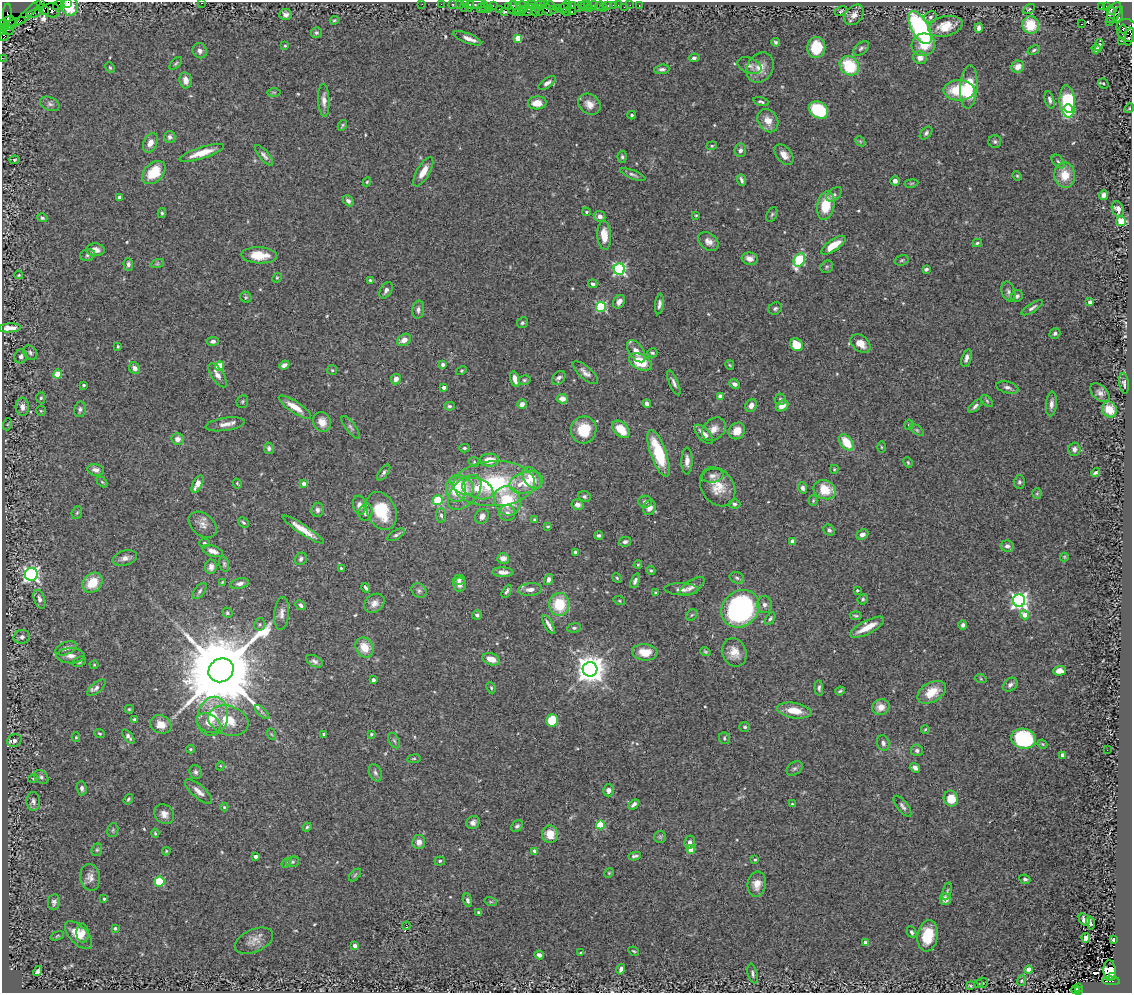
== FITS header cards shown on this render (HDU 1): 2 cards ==
NAXIS1  =                 1130
NAXIS2  =                  991

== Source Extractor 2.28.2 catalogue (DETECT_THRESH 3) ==
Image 1130 x 991 px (HDU 1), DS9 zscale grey, 1 PNG px = 1 image px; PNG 1134 x 995 px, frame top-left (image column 1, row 991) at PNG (2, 2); each listed source drawn as its Kron ellipse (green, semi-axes under 4 px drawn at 4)
Background 1.42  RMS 0.032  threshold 0.0952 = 3 sigma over >= 5 px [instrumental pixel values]
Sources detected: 536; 1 with non-positive FLUX_AUTO (blend fragments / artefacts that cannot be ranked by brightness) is neither listed nor drawn; of the other 535, the 500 brightest by FLUX_AUTO listed and drawn (35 fainter detections omitted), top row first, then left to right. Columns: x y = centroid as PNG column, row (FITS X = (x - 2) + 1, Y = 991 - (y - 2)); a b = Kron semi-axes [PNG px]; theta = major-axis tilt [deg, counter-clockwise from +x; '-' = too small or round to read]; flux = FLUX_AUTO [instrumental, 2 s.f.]
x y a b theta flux
67 2 3 2 - 41
41 3 2 2 - 100
201 3 3 2 - 16
422 4 2 2 - 30
441 4 2 2 - 29
453 4 3 3 - 140
459 4 2 2 - 47
58 5 5 2 - 50
469 5 6 3 77 110
477 5 11 3 2 200
493 5 3 2 - 84
531 5 6 3 0 300
540 5 5 2 - 45
550 5 4 3 - 58
567 5 3 2 - 55
572 5 3 2 - 75
581 5 3 3 - 82
588 5 3 3 - 72
608 5 4 3 - 310
613 5 2 2 - 16
618 5 2 2 - 32
630 5 2 2 - 14
639 5 3 2 - 23
69 6 10 8 -85 46
464 6 6 2 72 140
508 6 4 2 - 55
523 6 6 3 -9 220
584 6 5 3 - 110
592 6 6 3 19 330
600 6 5 2 - 35
1106 6 3 2 - 39
603 7 3 2 - 22
624 7 2 2 - 11
1101 7 3 3 - 210
481 8 4 3 - 39
485 8 5 2 - 160
512 8 6 3 87 200
518 8 9 3 -46 340
546 8 9 4 -63 220
558 8 2 2 - 68
563 8 6 4 53 150
579 8 3 2 - 100
43 9 6 4 -41 1100
489 9 3 3 - 140
499 9 3 2 - 210
523 9 4 3 - 57
539 9 7 4 -83 150
554 9 2 2 - 33
589 9 3 2 - 440
1029 9 6 4 31 2.8
51 10 9 7 -9 480
528 10 7 3 55 120
535 10 6 3 -86 500
1111 10 4 3 - 350
504 11 3 2 - 77
841 11 6 3 26 2.9
516 12 3 2 - 47
566 12 4 2 - 130
572 12 3 2 - 180
28 13 16 3 44 98
35 13 8 3 16 110
1114 13 11 6 64 800
7 14 10 3 86 220
286 14 6 5 - 7.8
854 15 11 8 51 14
1118 15 8 4 75 360
930 17 7 5 34 5
334 20 4 3 - 2.5
10 21 6 5 - 1500
1110 22 3 2 - 88
5 24 5 2 - 50
12 24 14 4 21 1900
1082 24 3 2 - 140
1031 25 9 8 - 63
945 26 17 10 14 40
920 28 18 8 -61 360
979 28 4 4 - 9.3
1123 29 4 3 - 340
7 30 6 4 -22 830
1128 30 12 10 -51 1200
3 32 4 3 - 110
316 33 5 5 - 4.3
4 37 4 3 - 120
1129 37 9 4 76 410
467 38 15 5 -22 12
518 38 4 4 - 39
1122 41 2 2 - 42
775 42 4 4 - 3.6
923 45 12 11 - 38
1099 45 6 4 81 12
285 46 3 3 - 2.2
816 47 10 9 - 64
861 48 9 5 38 5.5
1096 49 4 4 - 7.9
1034 50 7 4 23 3.7
200 51 8 7 - 8.8
2 58 2 2 - 28
694 58 5 4 - 5
920 58 7 6 - 15
176 63 8 4 45 3.5
749 66 12 7 -21 11
849 66 10 9 - 97
1018 67 6 6 - 19
110 68 6 4 -63 2.8
760 68 16 12 56 27
662 69 7 5 6 6.1
186 80 8 6 -79 17
547 83 10 5 34 7.7
1103 83 5 5 - 3.6
969 87 22 8 86 89
959 90 15 10 0 84
274 92 6 4 0 2.9
324 100 16 5 -88 13
1050 100 9 4 -76 6.7
761 102 8 4 -14 4.3
1067 102 16 7 -85 220
537 103 9 6 2 26
50 104 10 6 -24 7
589 104 12 9 -36 19
1068 108 4 3 - 34
1129 108 5 4 - 2.6
818 110 10 8 -33 130
632 115 4 4 - 3.4
768 121 12 9 -58 23
342 125 6 3 61 2.8
926 133 7 4 47 5.1
170 137 6 6 - 6.6
860 141 6 4 -44 2.8
995 142 6 6 - 4.5
150 143 10 6 66 16
712 146 5 4 - 2.7
740 150 7 6 - 7.3
202 153 23 5 18 35
264 155 13 4 -50 7.6
784 155 12 7 -50 15
622 157 6 4 -85 4.5
15 160 5 4 - 2.7
1058 162 8 5 -49 5.3
423 172 16 6 60 22
154 173 13 9 46 67
633 175 13 4 -22 5.8
1065 175 13 10 -84 42
1017 176 5 4 - 2.6
741 180 6 3 -69 5.5
895 181 5 4 - 8.6
367 182 4 3 - 2.2
911 183 7 3 9 2.4
834 194 9 5 42 5.1
1103 195 5 4 - 9.5
119 197 4 3 - 6.4
348 201 6 4 -44 7.1
826 206 14 8 79 64
1118 209 8 5 -68 12
586 212 4 3 - 3.2
162 213 5 4 - 3.7
772 214 8 5 63 3.6
696 215 4 4 - 2.3
600 216 6 5 - 11
42 218 5 4 - 4.2
1121 221 5 4 - 87
604 235 14 7 -86 32
708 241 11 8 -36 14
977 243 5 3 - 3.4
833 245 14 5 34 41
95 250 9 6 -4 14
87 255 7 5 17 5
259 255 18 8 -3 43
750 259 8 6 -11 15
799 260 7 5 62 200
902 260 7 5 18 3.6
128 264 6 5 - 6.6
157 264 7 4 18 3.2
827 267 7 6 - 4.7
619 269 6 5 - 400
926 269 4 3 - 5.6
19 275 4 3 - 2.3
277 278 5 4 - 2.5
370 280 3 3 - 2.5
593 284 4 4 - 7.5
386 290 9 5 59 6.6
1008 292 10 6 -73 7.3
1017 296 6 5 - 5.4
246 297 6 5 - 3.4
619 302 7 5 56 12
1090 302 3 3 - 15
659 304 10 4 82 7.3
601 307 5 5 - 190
775 308 7 6 - 4.9
1032 308 12 4 32 6.3
418 310 9 6 84 6.7
522 323 6 5 - 4.1
10 328 11 4 2 17
1055 333 5 5 - 4.8
404 340 7 5 32 17
213 341 6 4 8 6.3
861 344 11 8 -39 24
796 345 7 6 - 46
118 347 4 3 - 2.8
636 351 12 7 -55 20
30 353 8 6 -48 5.8
652 353 5 4 - 3.6
21 356 7 6 - 6.7
966 358 9 4 73 8.6
641 362 12 7 -27 67
443 364 4 3 - 7.5
284 365 5 4 - 8.7
730 365 5 3 - 2.3
220 366 4 4 - 75
135 368 6 5 - 12
332 370 5 5 - 3
461 370 5 4 - 2.4
585 373 16 6 -41 11
58 374 4 4 - 43
218 375 14 6 -57 13
559 378 8 5 47 6.6
396 379 5 5 - 14
515 379 8 4 -74 15
524 380 6 5 - 3.4
674 383 13 4 -67 7.9
1124 383 10 5 -82 6.3
735 384 5 4 - 8.5
83 385 3 3 - 4.2
444 387 4 3 - 10
1007 387 11 6 -14 8.3
1100 393 11 7 -44 9.1
720 396 4 4 - 19
41 398 5 4 - 3.4
562 399 6 5 - 17
780 399 6 5 - 4.3
242 401 6 5 - 3.2
987 401 7 4 -46 3.9
647 403 4 4 - 6.4
522 404 5 4 - 12
1051 404 12 5 85 10
751 405 7 5 68 12
449 406 5 4 - 4.1
782 406 7 5 31 18
975 406 9 4 45 6.2
22 407 9 7 -86 12
295 407 19 5 -34 30
80 409 8 6 79 6.5
1109 410 8 7 - 38
41 411 5 4 - 2.6
322 422 10 8 -67 22
8 424 6 4 70 2.5
225 424 20 6 8 16
909 425 5 4 - 3.5
351 427 13 5 -53 6.7
621 429 10 6 -44 42
714 429 13 10 43 20
584 430 14 12 71 64
917 430 8 4 -36 3.9
737 431 9 7 47 27
704 434 12 6 -48 22
178 439 6 6 - 14
846 442 9 6 -54 53
881 447 5 3 - 2.4
269 448 6 5 - 5.1
464 448 5 4 - 3.8
1074 449 6 6 - 8.6
659 453 24 8 -70 100
489 460 9 6 1 31
687 461 13 5 89 13
474 462 5 4 - 3.1
908 462 5 3 - 2.7
834 469 4 3 - 2.2
96 470 8 5 -10 10
384 472 9 4 53 5.4
1095 472 5 3 - 5.1
713 476 11 7 9 9.2
532 478 12 7 -52 38
102 482 6 4 -45 2.7
526 482 17 10 14 55
1019 482 7 6 - 4.9
237 483 5 4 - 2.5
197 484 9 4 62 18
304 484 4 3 - 14
494 484 40 22 2 220
462 485 13 8 -33 35
718 487 21 16 -56 41
802 488 6 4 -72 6.4
456 489 13 10 -85 67
478 489 16 10 -18 33
825 490 12 9 -22 51
465 492 21 12 47 38
1037 494 5 4 - 2.5
584 496 6 5 - 4.4
438 500 5 4 - 100
507 501 15 13 -67 89
813 501 5 4 - 2.6
645 502 7 6 - 5.9
734 504 6 4 -2 4.2
359 505 9 6 -80 12
577 505 6 5 - 9.5
649 508 8 6 69 12
318 510 7 6 - 7
381 511 20 14 -65 79
365 512 8 7 - 14
77 513 6 5 - 3.7
507 513 8 8 - 11
441 515 7 5 -86 5.7
482 516 8 6 52 13
534 519 4 3 - 2.4
243 522 6 4 -43 3.6
203 525 16 10 -39 15
548 526 3 3 - 2.3
303 530 24 5 -33 28
829 530 6 5 - 5.2
862 534 6 5 - 8.9
396 535 9 4 30 5.2
599 535 4 3 - 4.3
792 541 4 4 - 15
625 542 6 5 - 6.2
204 543 5 4 - 3.3
1007 546 6 5 - 12
213 551 10 5 -19 17
575 552 4 4 - 3.6
1064 557 4 4 - 2.3
125 558 12 7 16 12
503 558 6 5 - 15
301 559 6 5 - 5.9
224 564 8 4 -76 3.9
638 565 4 3 - 2.7
211 567 7 6 - 9.7
341 568 3 3 - 2.5
651 570 4 4 - 2.9
503 572 11 5 -4 16
31 574 6 6 - 630
617 578 5 4 - 2.7
737 578 7 5 -17 5.3
549 579 5 4 - 9.1
459 580 6 5 - 6.7
635 581 7 4 67 6.9
222 582 4 3 - 2.2
92 583 11 9 42 51
240 583 9 5 11 8.9
459 584 7 6 - 14
692 586 14 6 34 12
366 588 5 3 - 4.6
530 589 12 6 4 13
681 589 17 6 -2 13
857 590 4 3 - 2.6
200 591 9 5 53 5
419 591 8 6 -40 6.4
507 591 7 3 62 4.8
656 593 4 4 - 3.6
39 599 9 5 -72 9.6
863 599 5 5 - 4.1
619 601 6 4 -20 2.5
1019 601 6 6 - 810
374 603 11 8 38 14
559 604 11 10 - 78
301 605 6 4 -42 6.3
764 605 8 7 - 8.3
740 609 20 17 43 460
227 613 5 4 - 3.6
282 613 16 7 84 13
477 615 5 4 - 5.8
692 615 6 5 - 3.6
1025 615 5 4 - 30
856 616 6 3 -8 3.2
770 619 7 4 59 4.1
260 624 6 5 - 3.7
549 625 10 3 -61 8.8
963 625 4 4 - 6.5
867 627 19 6 27 34
574 628 7 4 8 4.2
22 637 8 6 4 7.9
364 647 10 8 -58 36
66 648 11 6 21 8.5
645 652 13 8 -5 38
705 652 5 4 - 3.1
734 652 15 12 -67 27
71 656 14 7 0 13
491 659 9 6 -19 24
314 661 9 5 -28 6.9
79 662 7 4 26 4.3
94 665 4 4 - 2.2
590 669 7 7 - 3400
221 670 13 11 33 41000
1060 671 6 5 - 17
981 679 6 3 -19 2.5
373 680 4 3 - 11
1010 685 8 6 39 8
96 688 11 5 40 7.8
491 688 6 4 -64 3.5
819 688 8 4 -87 5.1
840 691 5 2 - 2.8
932 692 15 9 30 44
881 707 9 8 - 22
129 709 4 3 - 2.4
794 710 17 7 -9 37
262 712 9 3 -45 4.8
213 716 20 15 78 57
135 719 4 3 - 4.2
228 720 21 14 -18 52
552 720 6 6 - 67
208 723 13 9 -30 17
161 724 11 9 -21 24
745 727 5 4 - 3.9
925 729 4 3 - 2.1
99 733 5 4 - 2.9
271 734 6 3 -70 2.5
324 734 3 3 - 4.3
371 734 3 3 - 2.5
128 736 8 4 -52 6.7
76 737 5 4 - 2.9
724 738 6 5 - 4.5
1023 739 12 10 -13 250
14 740 7 6 - 7.3
394 741 8 5 -62 4.3
883 743 8 6 -76 7.5
1042 744 5 4 - 2.4
190 749 4 4 - 2.5
917 750 6 6 - 5.7
1107 750 2 2 - 4.9
1062 755 4 3 - 13
414 759 7 3 8 2.5
220 766 4 4 - 2.2
794 768 9 6 37 5.9
915 768 5 4 - 7.9
196 772 7 6 - 5.6
375 773 9 6 -68 6
41 777 8 6 -37 5.7
33 779 5 4 - 2.7
82 788 7 5 -85 7
609 790 6 5 - 9.1
198 791 17 6 -42 15
951 798 8 7 - 40
128 799 6 3 54 3.2
33 801 9 6 -87 7.5
634 804 6 3 43 7
792 804 4 3 - 2.1
902 806 12 5 -52 7
224 807 4 4 - 2.4
164 814 11 9 -47 13
473 823 7 6 - 8.5
600 825 4 4 - 120
517 826 6 5 - 5.8
307 827 4 4 - 3
113 830 7 5 78 3.7
155 833 4 4 - 2.6
550 834 9 8 - 37
660 837 6 6 - 3.7
419 842 7 6 - 13
690 842 6 5 - 7.9
691 849 4 4 - 53
97 850 6 5 - 4
166 851 4 3 - 2.3
535 851 4 3 - 12
256 856 3 3 - 11
635 856 6 3 8 4.4
755 860 4 3 - 2.2
440 861 5 4 - 3.3
293 862 6 5 - 3.6
286 863 5 4 - 2.5
609 873 5 4 - 2.5
355 875 7 4 46 3.7
90 877 13 10 -82 14
1025 879 5 4 - 4.6
159 882 5 5 - 85
757 884 12 9 83 22
947 891 9 3 75 3.8
104 899 4 3 - 2.8
945 899 6 5 - 15
467 900 7 4 -76 6.6
54 902 8 6 81 7
491 902 6 4 -18 3.1
479 912 4 3 - 4.4
1084 920 6 5 - 9.5
1090 923 7 3 -77 5.3
406 926 4 2 - 3.8
115 928 4 4 - 3.9
912 932 6 4 -63 4.4
83 933 9 6 -88 13
78 935 17 9 -46 31
57 936 7 4 19 2.8
928 936 16 10 81 56
1086 938 4 4 - 15
1113 940 4 3 - 3.4
254 941 20 11 23 21
865 942 4 4 - 12
355 946 4 3 - 13
634 951 5 3 - 2.3
581 952 3 2 - 2.5
539 955 4 4 - 10
621 969 5 4 - 7.2
1028 970 4 4 - 35
1109 970 10 6 -88 18
38 971 5 4 - 5.7
753 974 10 4 -77 5.6
1112 976 3 2 - 210
1022 981 5 4 - 2.8
1111 981 9 3 -4 750
982 983 5 5 - 3
979 984 3 2 - 2.4
970 986 3 2 - 2.3
1078 987 3 2 - 180
1075 989 4 3 - 71
1078 991 3 2 - 110
At the frame edge (FLAGS 8, measured only in part): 6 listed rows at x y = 67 2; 41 3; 201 3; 3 32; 1129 37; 2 58
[35 fainter detections neither listed nor drawn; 1 non-positive-flux detection neither listed nor drawn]